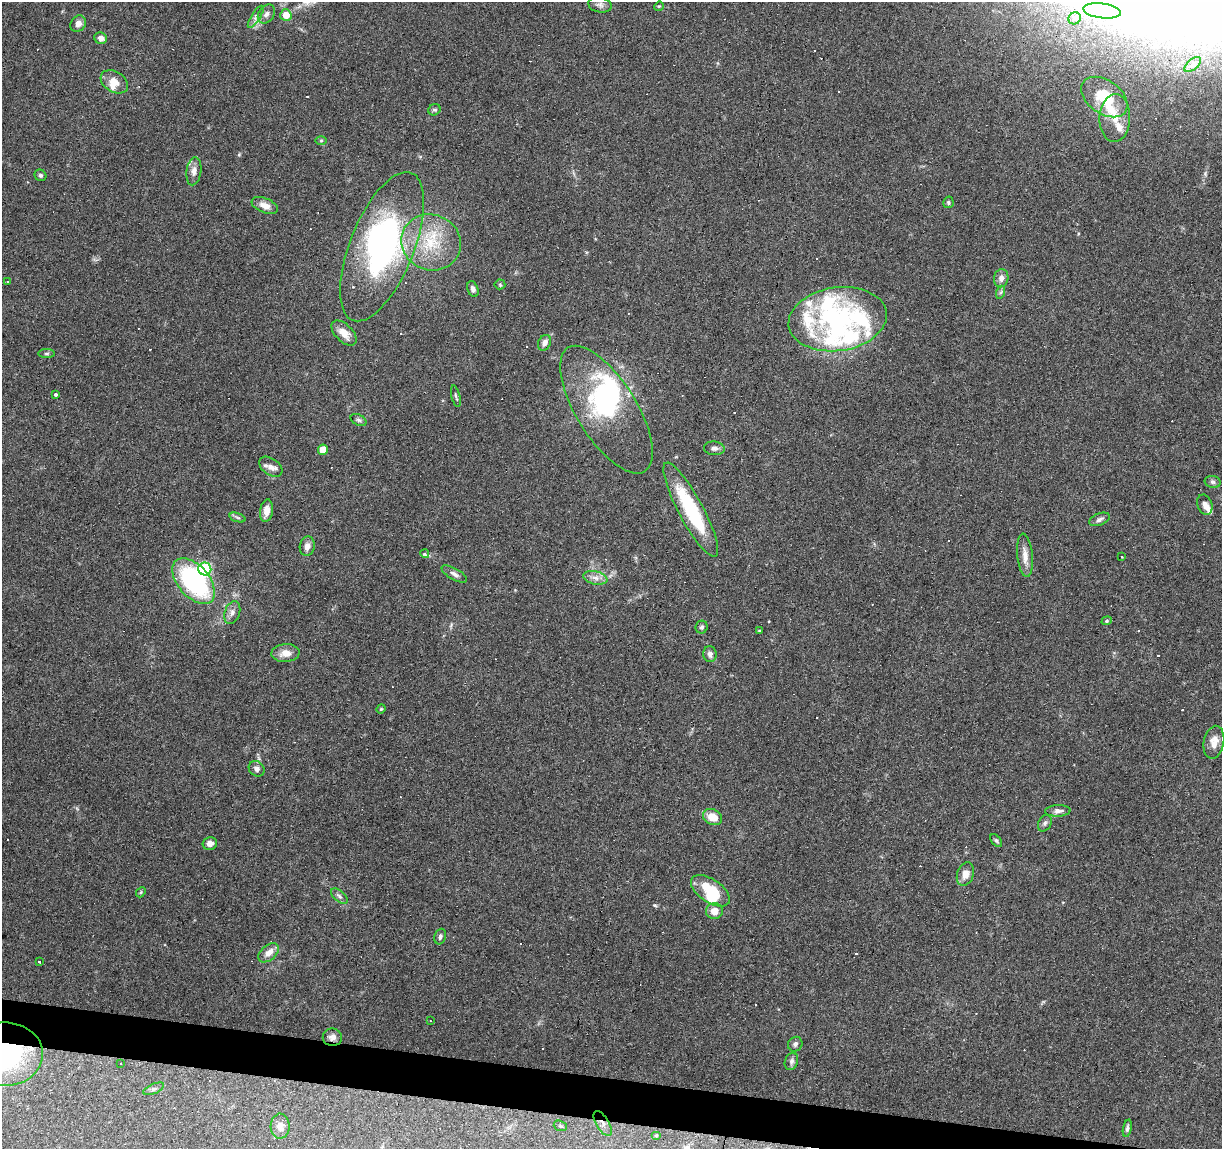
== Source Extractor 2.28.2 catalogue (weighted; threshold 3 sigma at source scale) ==
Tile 6 of 4 x 4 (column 2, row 2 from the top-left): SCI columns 1227-2446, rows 2576-3722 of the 4885 x 5090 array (HDU 1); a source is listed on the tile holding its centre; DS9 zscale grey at full resolution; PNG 1224 x 1151 px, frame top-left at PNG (2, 2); each listed source drawn as its Kron ellipse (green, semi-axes under 4 px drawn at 4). Shown black and unused: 3% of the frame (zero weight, under 3 of 6 exposures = <1% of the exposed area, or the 3 px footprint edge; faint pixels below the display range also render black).
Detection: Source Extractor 2.28.2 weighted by HDU 2 'WHT'; one run over the whole footprint, this tile lists its part. Background 0.0705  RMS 0.0045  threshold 0.0185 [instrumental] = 3 sigma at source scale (4.09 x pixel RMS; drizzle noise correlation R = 1.36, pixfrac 0.8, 0.0396/0.0396 arcsec/px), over >= 5 px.
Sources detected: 157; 9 inside a brighter object's white glare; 51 cosmic-ray / hot-pixel residue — neither listed nor drawn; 12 inside a brighter listed object's ellipse — not listed separately; the other 85 listed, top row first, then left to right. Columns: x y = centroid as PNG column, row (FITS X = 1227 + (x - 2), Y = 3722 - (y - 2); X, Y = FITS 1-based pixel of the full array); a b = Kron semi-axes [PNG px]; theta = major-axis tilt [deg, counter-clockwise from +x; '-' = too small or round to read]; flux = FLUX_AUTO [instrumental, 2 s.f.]
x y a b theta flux
600 5 12 7 -12 1.6
659 6 5 4 - 0.42
1102 11 19 7 -7 4.5
266 14 10 7 54 1.8
286 15 6 5 - 5.1
256 17 13 4 57 1.5
1075 18 6 5 - 0.94
78 24 9 7 57 2.4
101 38 6 5 - 2.2
1193 65 10 5 40 1.1
114 82 15 10 -31 4.8
1104 97 26 16 -35 13
434 110 6 5 - 0.82
1115 118 24 15 88 7.7
321 140 6 4 1 0.51
194 171 14 7 83 2.5
40 175 6 5 - 0.81
948 202 6 5 - 0.72
265 205 14 7 -22 3.5
431 242 30 27 -23 22
382 247 79 32 68 88
1001 278 9 7 79 2.4
8 282 3 3 - 1.1
500 284 5 5 - 0.56
473 289 8 5 -71 1.5
1001 292 7 4 71 0.68
838 319 49 31 8 52
344 333 15 8 -45 4.5
545 343 8 6 60 2.3
47 353 8 4 0 0.75
56 395 3 3 - 0.72
456 396 11 3 -77 0.67
606 410 73 30 -58 44
359 420 8 5 -27 0.98
714 448 10 7 -7 1.5
323 450 5 5 - 6.7
271 467 13 8 -34 2.5
1213 482 8 6 -15 0.97
1205 505 10 7 -68 2
691 510 53 12 -62 32
266 511 11 6 82 3.4
238 518 8 3 -19 0.75
1099 519 11 6 23 1.4
307 546 10 7 78 2.4
425 554 4 3 - 2.5
1025 555 22 7 -84 4
1122 557 3 3 - 1.7
205 569 6 6 - 40
454 574 14 5 -29 1.8
595 578 12 6 -12 2.4
194 581 27 15 -49 59
232 612 12 7 72 2.1
1107 621 5 4 - 0.57
702 627 6 6 - 0.93
759 631 4 3 - 0.3
285 653 14 9 4 4.3
710 654 8 6 -80 1.7
381 709 5 4 - 0.45
1214 742 16 10 79 4.4
257 769 8 7 - 1.7
1058 811 13 5 3 1.7
712 817 10 7 -28 6.1
1045 823 9 6 62 1.2
996 841 7 4 -52 0.77
210 844 7 6 - 2
965 874 12 8 71 3.7
710 891 22 11 -34 14
141 892 5 4 - 0.49
339 896 10 5 -40 1.2
714 911 8 8 - 4.2
440 937 8 5 70 1.2
269 953 12 7 41 3.8
39 961 3 3 - 2
430 1021 3 2 - 0.26
332 1037 9 9 - 2.2
795 1044 8 7 - 1.4
5 1054 38 31 1 58
791 1061 9 6 71 1.2
121 1064 2 2 - 0.36
154 1089 11 5 24 1.2
603 1123 14 6 -58 2.1
280 1126 12 9 89 2.7
560 1126 7 5 -20 0.65
1127 1128 9 4 78 0.96
656 1135 5 4 - 0.53
Overlapping masked pixels (flux is a lower limit): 3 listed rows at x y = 332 1037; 5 1054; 603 1123
Isophote crosses this tile's border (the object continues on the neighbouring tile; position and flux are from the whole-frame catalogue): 1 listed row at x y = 5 1054